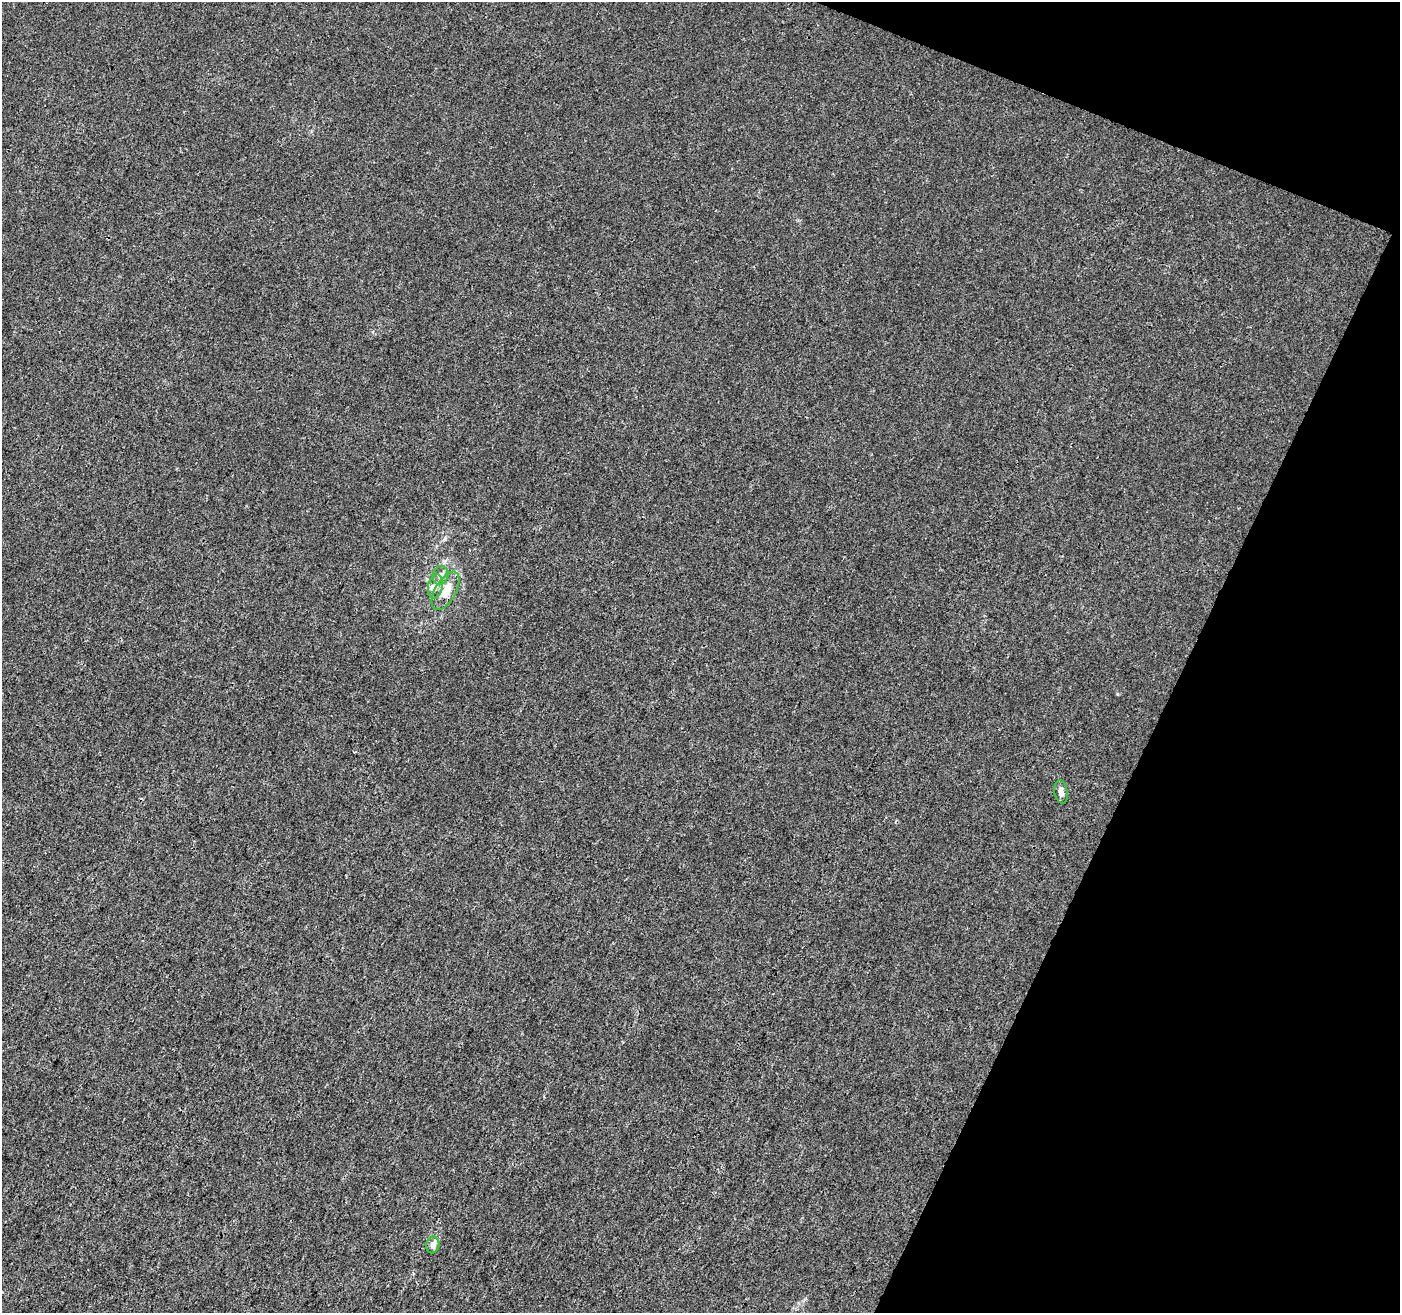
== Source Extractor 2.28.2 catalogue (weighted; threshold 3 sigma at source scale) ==
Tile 8 of 4 x 4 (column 4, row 2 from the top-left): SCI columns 4207-5604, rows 2898-4208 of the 5605 x 5730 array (HDU 1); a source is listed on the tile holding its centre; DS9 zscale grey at full resolution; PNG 1402 x 1315 px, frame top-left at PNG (2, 2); each listed source drawn as its Kron ellipse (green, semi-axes under 4 px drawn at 4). Shown black and unused: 19% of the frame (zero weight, under 3 of 4 exposures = <1% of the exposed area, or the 3 px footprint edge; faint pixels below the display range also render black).
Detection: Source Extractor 2.28.2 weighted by HDU 2 'WHT'; one run over the whole footprint, this tile lists its part. Background 6.74e-04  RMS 0.0028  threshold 0.0126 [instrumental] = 3 sigma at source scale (4.5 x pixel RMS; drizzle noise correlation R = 1.50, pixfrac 1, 0.0396/0.0396 arcsec/px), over >= 5 px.
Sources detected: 7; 2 inside a brighter listed object's ellipse — not listed separately; the other 5 listed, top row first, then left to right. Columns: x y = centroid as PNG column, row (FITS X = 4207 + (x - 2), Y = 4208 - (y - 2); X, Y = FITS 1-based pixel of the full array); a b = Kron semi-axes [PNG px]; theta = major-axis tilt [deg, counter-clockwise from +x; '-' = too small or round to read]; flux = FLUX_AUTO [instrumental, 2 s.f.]
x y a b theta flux
440 575 9 8 - 1.4
435 586 12 7 80 1.5
445 591 21 10 60 4.6
1061 792 12 6 -80 1.2
433 1245 8 6 79 1.4